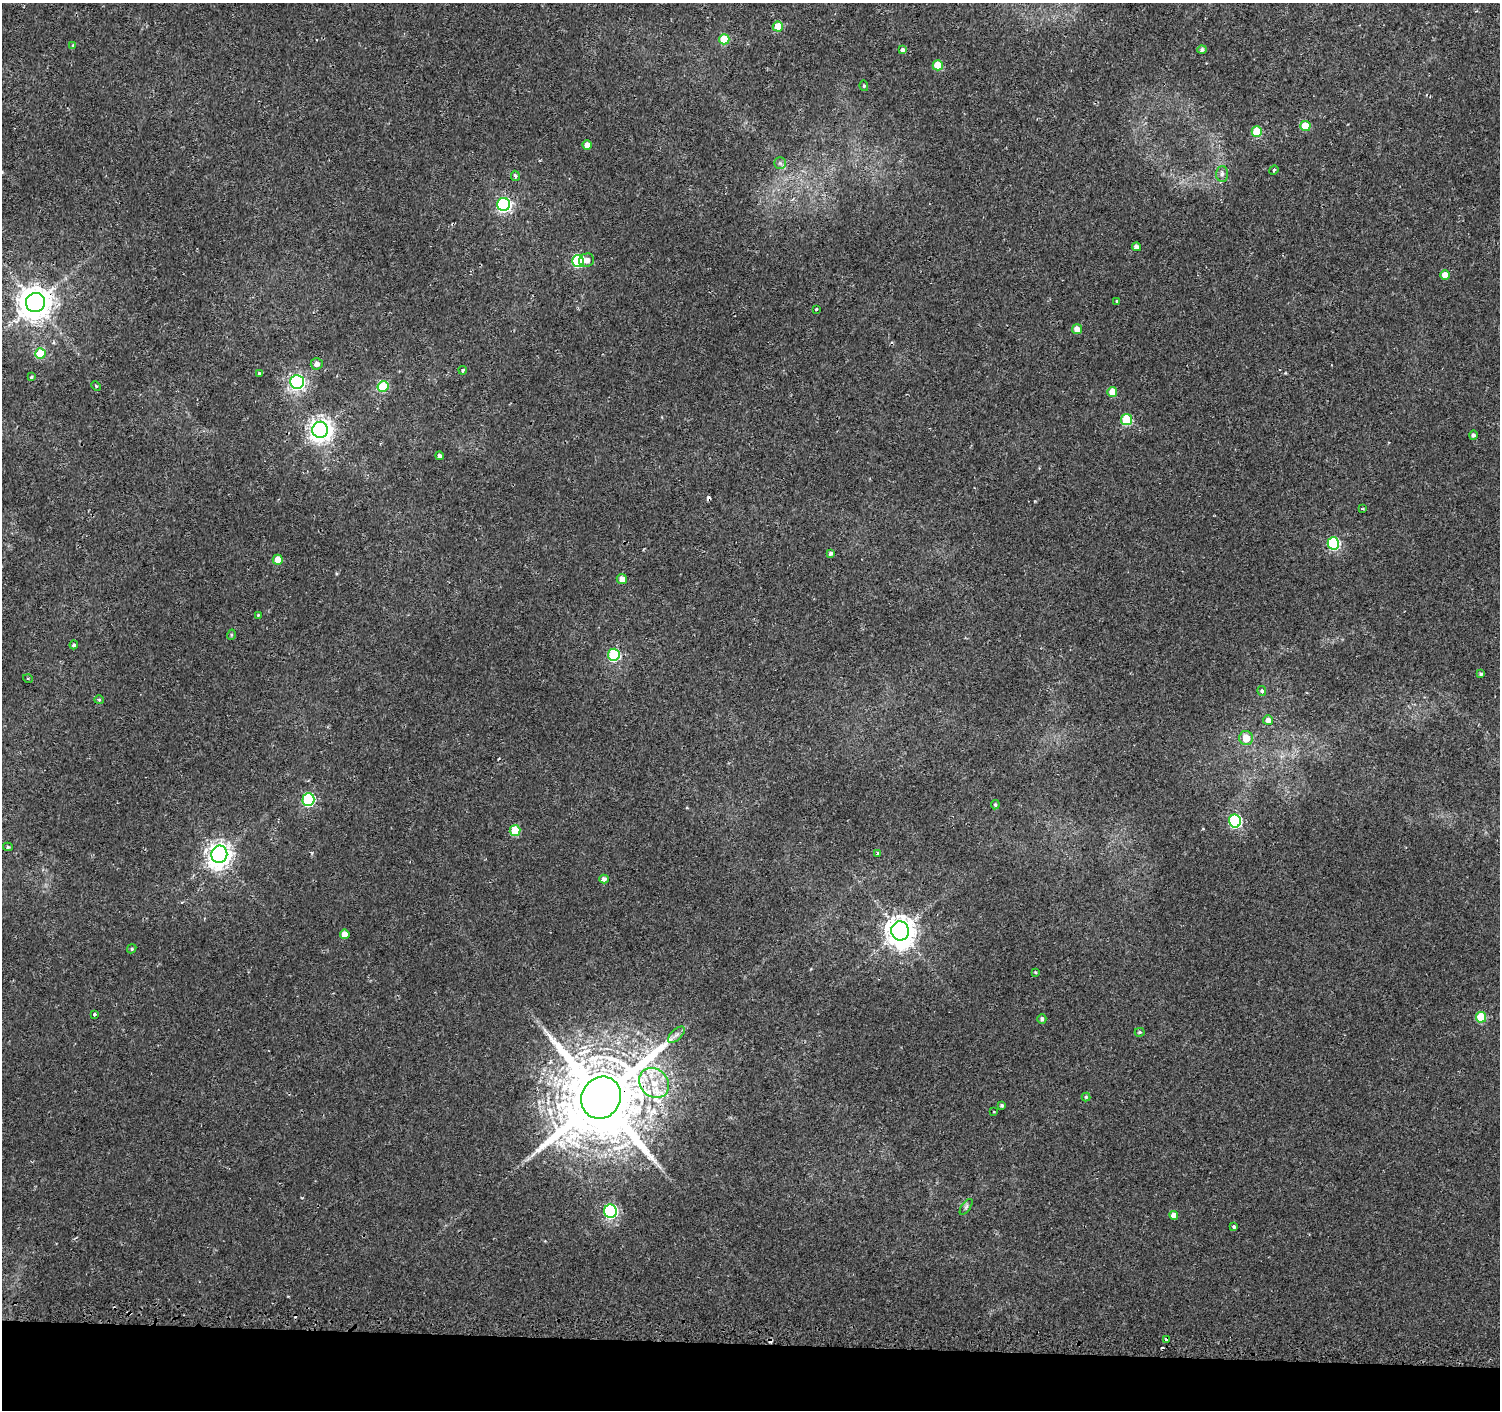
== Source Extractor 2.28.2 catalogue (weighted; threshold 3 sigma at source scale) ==
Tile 8 of 3 x 3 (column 2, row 3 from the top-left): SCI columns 1521-3018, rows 256-1663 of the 4549 x 4788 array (HDU 1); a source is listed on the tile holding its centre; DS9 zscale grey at full resolution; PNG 1502 x 1412 px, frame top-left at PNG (2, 3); each listed source drawn as its Kron ellipse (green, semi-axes under 4 px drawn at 4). Shown black and unused: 5% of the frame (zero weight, under 2 of 3 exposures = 3% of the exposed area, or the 3 px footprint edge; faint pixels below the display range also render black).
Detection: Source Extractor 2.28.2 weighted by HDU 2 'WHT'; one run over the whole footprint, this tile lists its part. Background 0.00251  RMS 0.0027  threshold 0.0121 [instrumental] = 3 sigma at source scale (4.5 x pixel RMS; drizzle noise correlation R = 1.50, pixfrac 1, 0.0396/0.0396 arcsec/px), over >= 5 px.
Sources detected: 82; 4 cosmic-ray / hot-pixel residue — neither listed nor drawn; the other 78 listed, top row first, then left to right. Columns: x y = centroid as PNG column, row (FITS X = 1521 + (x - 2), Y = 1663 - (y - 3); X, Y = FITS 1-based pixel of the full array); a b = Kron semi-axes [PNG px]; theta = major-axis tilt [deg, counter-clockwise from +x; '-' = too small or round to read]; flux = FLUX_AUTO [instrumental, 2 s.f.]
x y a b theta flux
778 27 5 5 - 6.4
724 39 5 5 - 8.6
73 45 3 3 - 0.24
1202 49 4 4 - 0.67
902 50 4 3 - 1.6
938 65 5 5 - 7.2
864 86 5 4 - 0.36
1305 126 5 5 - 6.7
1257 132 5 5 - 9.6
587 145 4 4 - 2.7
780 163 5 5 - 0.56
1274 170 5 4 - 0.37
1222 174 8 6 87 0.87
515 176 5 4 - 0.68
504 204 6 6 - 52
1136 247 4 4 - 1.5
587 260 7 6 - 1.5
578 261 6 6 - 29
1445 275 5 5 - 2.6
1117 301 4 3 - 0.32
35 303 10 9 - 510
816 309 3 3 - 0.79
1077 329 5 5 - 2.3
40 353 5 5 - 8.5
317 364 6 5 - 1.2
463 370 4 3 - 0.44
259 373 4 4 - 0.28
31 377 3 3 - 0.35
297 382 7 6 - 67
96 386 5 3 - 0.28
383 386 5 5 - 14
1112 392 5 5 - 3.4
1126 420 5 5 - 16
320 430 8 8 - 190
1473 435 5 4 - 0.71
440 456 4 4 - 0.79
1362 509 3 2 - 0.43
1333 543 6 6 - 28
831 553 4 4 - 0.78
278 560 5 5 - 3.9
622 579 5 5 - 1.7
258 615 4 3 - 0.23
231 635 5 3 - 0.33
74 645 4 4 - 0.51
614 655 6 6 - 22
1481 674 4 3 - 0.45
28 679 5 3 - 0.24
1262 691 5 4 - 0.75
99 700 5 4 - 0.32
1268 720 5 5 - 1.4
1246 738 7 7 - 4.3
308 799 6 6 - 32
995 805 4 4 - 0.43
1235 821 6 6 - 32
515 831 5 5 - 9.1
8 847 5 4 - 0.43
219 854 9 8 - 210
877 854 4 2 - 0.31
604 879 4 4 - 1
900 931 9 9 - 390
345 934 5 4 - 2.9
132 949 5 4 - 0.37
1035 972 3 3 - 0.59
94 1014 3 3 - 0.7
1481 1017 5 5 - 11
1042 1019 5 4 - 0.76
1140 1032 5 4 - 0.36
676 1035 10 5 44 0.97
654 1083 16 14 -45 6.3
1086 1097 4 4 - 0.32
601 1098 21 19 61 4700
1002 1105 3 3 - 0.53
994 1112 4 2 - 0.16
966 1207 9 4 55 0.56
610 1211 7 6 - 43
1174 1215 4 4 - 2
1234 1227 4 3 - 0.41
1166 1340 4 3 - 2.2
Overlapping masked pixels (flux is a lower limit): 4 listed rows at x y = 902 50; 35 303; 601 1098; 1166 1340